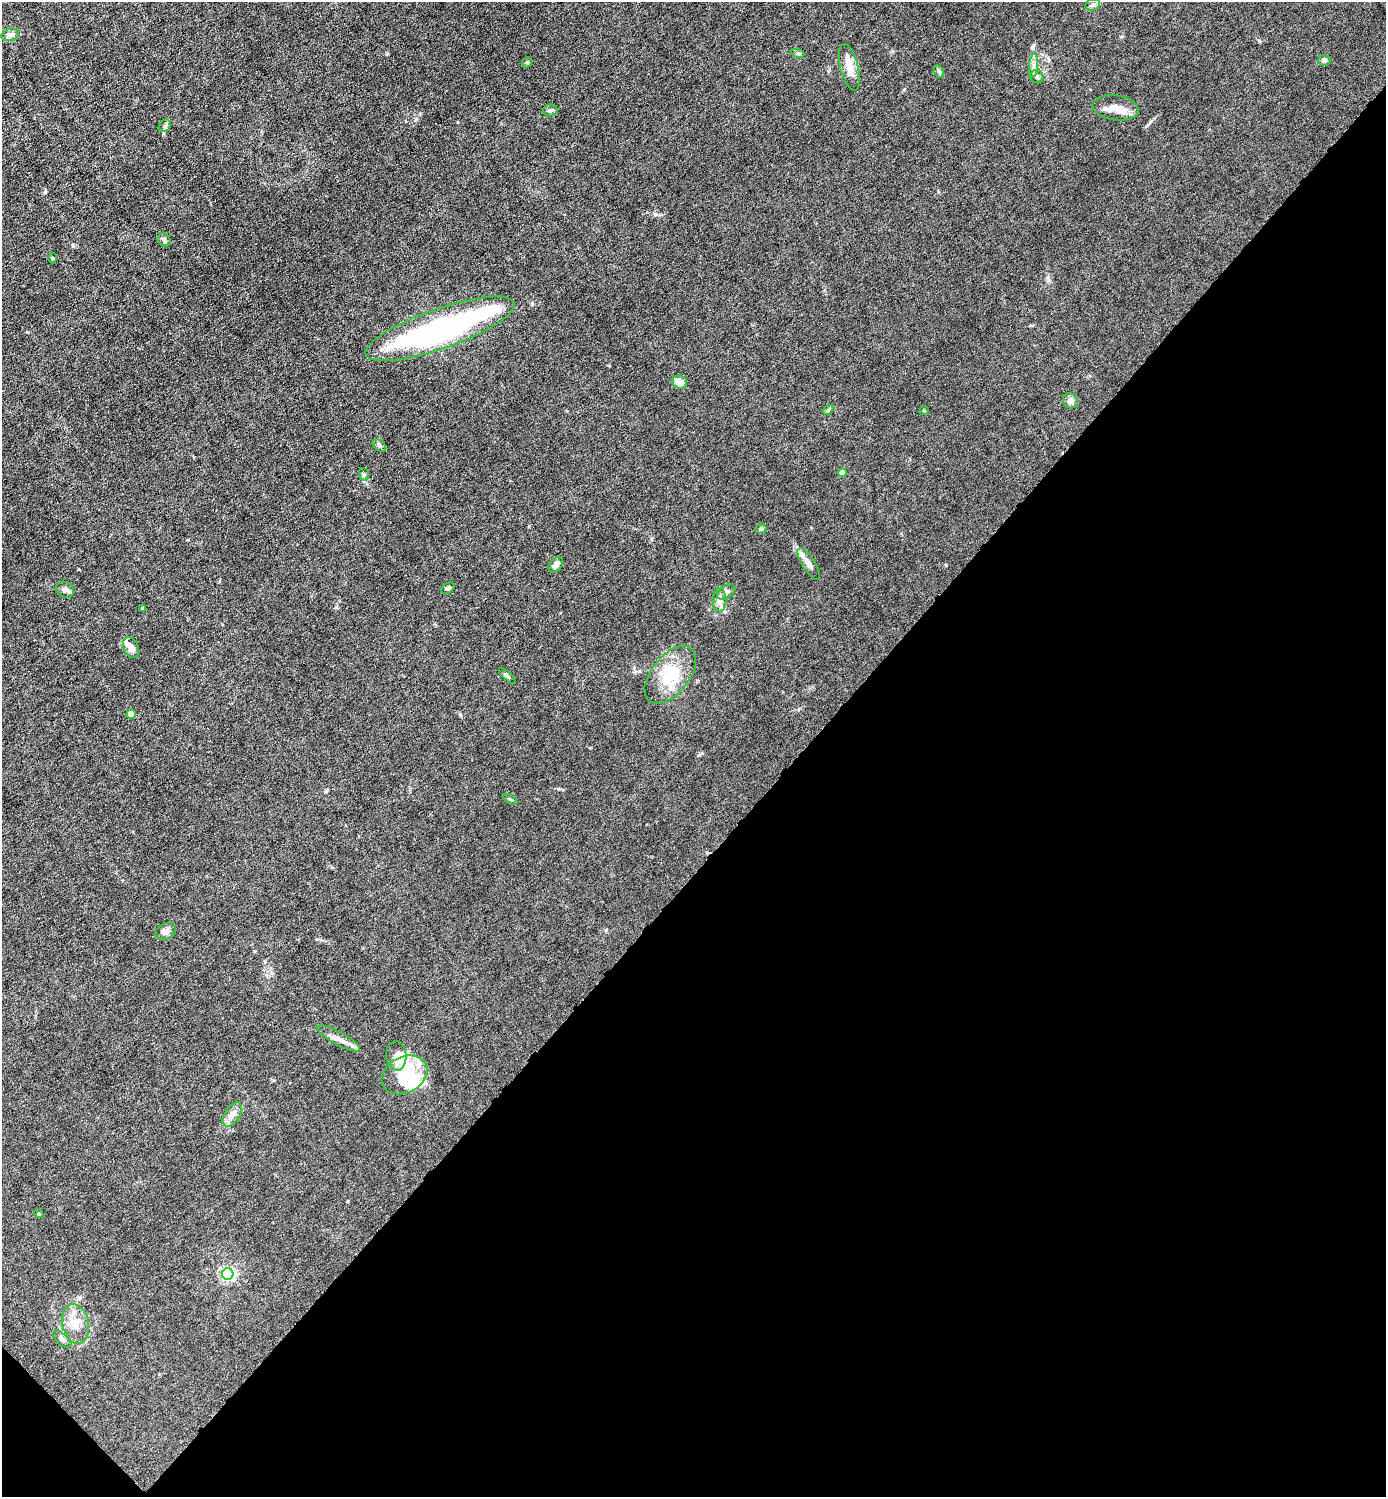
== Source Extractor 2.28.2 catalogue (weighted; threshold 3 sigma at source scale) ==
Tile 15 of 4 x 4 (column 3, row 4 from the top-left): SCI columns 2919-4302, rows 1-1495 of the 5980 x 5980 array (HDU 1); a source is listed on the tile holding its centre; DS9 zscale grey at full resolution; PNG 1388 x 1499 px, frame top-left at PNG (2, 2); each listed source drawn as its Kron ellipse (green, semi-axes under 4 px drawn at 4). Shown black and unused: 43% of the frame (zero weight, under 6 of 12 exposures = <1% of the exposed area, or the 3 px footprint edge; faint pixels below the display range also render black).
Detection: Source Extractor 2.28.2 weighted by HDU 2 'WHT'; one run over the whole footprint, this tile lists its part. Background 0.0152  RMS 0.0031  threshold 0.0127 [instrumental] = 3 sigma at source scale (4.09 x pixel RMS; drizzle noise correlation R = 1.36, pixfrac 0.8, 0.05/0.05 arcsec/px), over >= 5 px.
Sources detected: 55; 4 inside a brighter object's white glare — neither listed nor drawn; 7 inside a brighter listed object's ellipse — not listed separately; the other 44 listed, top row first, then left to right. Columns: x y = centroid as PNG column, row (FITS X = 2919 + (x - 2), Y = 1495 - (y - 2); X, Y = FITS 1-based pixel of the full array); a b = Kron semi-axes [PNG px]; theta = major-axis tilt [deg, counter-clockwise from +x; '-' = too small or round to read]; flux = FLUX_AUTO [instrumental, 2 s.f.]
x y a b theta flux
1093 5 7 5 20 0.64
10 35 9 6 17 0.88
798 54 7 4 -20 0.4
1324 60 6 5 - 0.87
527 62 6 4 45 0.39
1033 66 12 4 85 1
849 67 24 9 -76 3.4
939 72 6 4 -62 0.54
1037 77 7 6 - 0.7
1116 108 23 12 -8 3.8
550 110 7 6 - 0.68
165 126 7 5 46 0.54
164 240 7 5 -45 0.8
53 258 5 3 - 0.28
440 329 79 20 19 70
680 382 7 6 - 2.9
1070 401 8 7 - 1.5
828 410 6 4 45 0.42
924 410 5 3 - 0.25
379 446 7 5 -39 0.66
842 473 4 4 - 2.8
364 474 6 5 - 0.5
761 529 5 5 - 0.43
809 564 18 6 -58 1.7
556 565 9 6 50 1.3
448 588 7 5 34 0.59
65 590 9 7 -25 1
726 592 10 6 34 1.1
719 600 12 7 -89 1.4
142 608 4 3 - 0.36
131 648 11 7 -63 1.9
670 675 34 19 51 11
507 676 10 4 -42 0.57
131 714 4 4 - 2.8
510 799 8 3 -30 0.35
166 932 11 8 23 1.5
338 1038 24 6 -29 2.2
396 1056 15 10 -86 2.2
404 1075 24 18 28 9.4
232 1115 13 7 57 1.7
39 1214 5 3 - 0.27
228 1274 6 5 - 57
76 1324 20 13 -77 4.1
62 1339 11 5 -41 0.92
Unlisted compact peaks at least as high as the median listed source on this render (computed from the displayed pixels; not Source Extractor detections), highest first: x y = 1048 278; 1151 121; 27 332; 655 214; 336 607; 45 192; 1259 41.